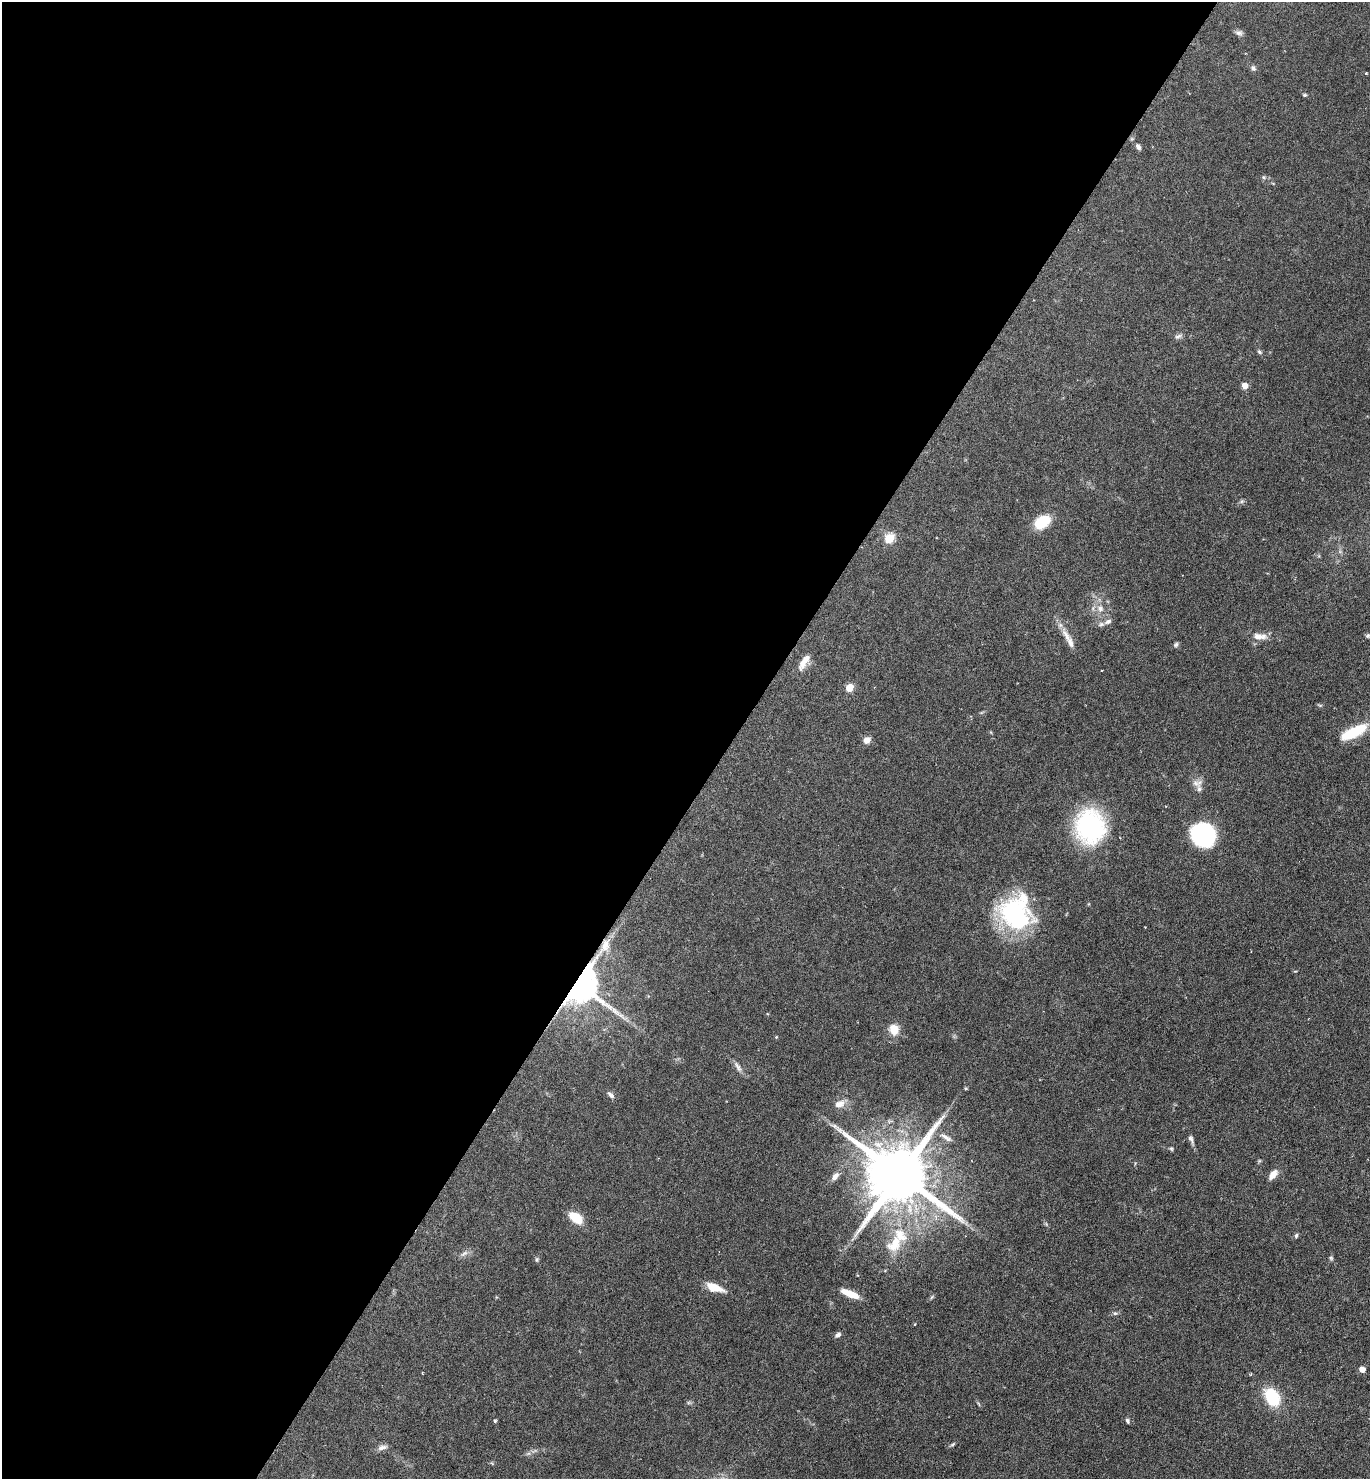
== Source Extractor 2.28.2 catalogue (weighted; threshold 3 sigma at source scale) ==
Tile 5 of 4 x 4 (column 1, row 2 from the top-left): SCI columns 294-1661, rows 2956-4432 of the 5915 x 5909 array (HDU 1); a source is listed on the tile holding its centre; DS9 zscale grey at full resolution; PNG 1372 x 1481 px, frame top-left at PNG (2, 2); no overlay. Shown black and unused: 54% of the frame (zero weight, under 4 of 7 exposures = <1% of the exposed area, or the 3 px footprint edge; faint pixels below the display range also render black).
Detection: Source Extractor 2.28.2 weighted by HDU 2 'WHT'; one run over the whole footprint, this tile lists its part. Background 0.0575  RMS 0.0029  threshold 0.0117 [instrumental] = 3 sigma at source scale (4.09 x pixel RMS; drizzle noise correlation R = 1.36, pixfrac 0.8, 0.05/0.05 arcsec/px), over >= 5 px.
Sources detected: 62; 5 inside a brighter listed object's ellipse — not listed separately; the other 57 listed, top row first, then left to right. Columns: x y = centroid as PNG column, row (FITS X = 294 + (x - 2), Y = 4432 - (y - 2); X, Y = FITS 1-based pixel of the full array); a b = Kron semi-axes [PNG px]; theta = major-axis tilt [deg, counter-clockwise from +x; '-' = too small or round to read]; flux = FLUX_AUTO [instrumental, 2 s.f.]
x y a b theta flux
1239 33 10 6 -8 0.87
1253 68 7 6 - 0.65
1305 95 5 4 - 0.37
1138 147 8 6 -55 0.78
1264 177 6 5 - 0.46
1178 336 11 5 24 0.76
1259 352 7 5 -42 0.49
1245 386 5 5 - 2.9
1242 501 7 4 19 0.48
1042 522 15 10 37 9.3
889 538 5 5 - 16
1100 608 10 9 - 2
1108 622 10 6 22 1
1067 636 27 8 -61 2.9
1260 636 22 9 -2 2.6
1368 636 6 5 - 0.51
1176 644 7 5 56 0.53
806 659 26 7 60 3.1
849 688 5 5 - 7.4
1353 732 33 11 26 10
867 740 8 7 - 1.8
1197 783 15 10 3 1.8
1090 827 27 24 -78 43
1203 835 19 18 - 40
1016 913 38 34 -67 35
605 946 24 11 61 3.9
578 984 10 10 - 910
894 1029 11 9 -70 4.1
776 1037 5 4 - 0.26
738 1067 17 6 -59 1.2
966 1088 5 4 - 0.31
610 1095 11 6 -45 0.89
840 1104 16 9 27 2.4
946 1137 19 6 -32 1.7
1191 1139 12 5 -67 0.84
1171 1149 6 4 -87 0.38
1273 1174 12 7 49 2.4
899 1175 19 16 -34 2600
835 1176 12 7 51 1.5
576 1218 13 8 -37 6.8
1296 1236 6 5 - 0.48
894 1244 39 20 59 11
464 1253 12 5 34 1
1331 1258 6 5 - 0.41
537 1259 7 5 73 0.45
714 1288 18 8 -19 4.8
850 1294 19 6 -23 4.7
932 1297 6 4 70 0.34
1115 1313 6 5 - 0.49
915 1324 4 3 - 0.18
838 1335 7 5 37 0.89
1362 1369 5 4 - 2.8
1272 1397 15 10 -56 16
495 1421 4 4 - 0.42
1127 1421 6 4 -68 0.51
953 1444 8 4 36 0.42
382 1447 14 6 13 1.3
Overlapping masked pixels (flux is a lower limit): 2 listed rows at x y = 605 946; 578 984
Isophote crosses this tile's border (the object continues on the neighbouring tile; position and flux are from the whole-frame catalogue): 1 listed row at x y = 1368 636